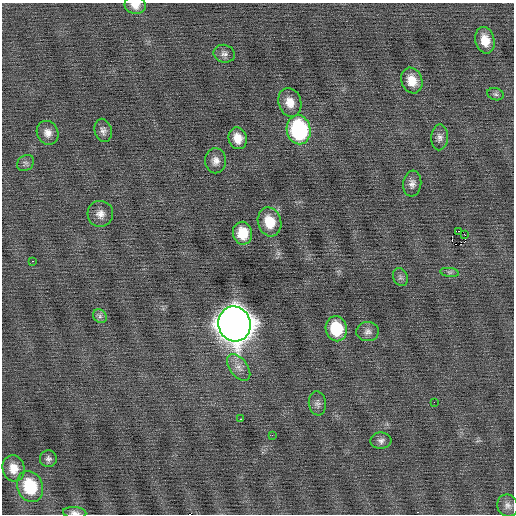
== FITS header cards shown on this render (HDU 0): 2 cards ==
NAXIS1  =                  512 / Axis length
NAXIS2  =                  512 / Axis length

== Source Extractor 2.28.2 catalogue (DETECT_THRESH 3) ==
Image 512 x 512 px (HDU 0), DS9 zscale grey, 1 PNG px = 1 image px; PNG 516 x 516 px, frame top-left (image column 1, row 512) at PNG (2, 3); each listed source drawn as its Kron ellipse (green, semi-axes under 4 px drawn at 4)
Background 0.0138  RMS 0.74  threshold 2.22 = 3 sigma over >= 5 px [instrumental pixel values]
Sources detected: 37; all 37 listed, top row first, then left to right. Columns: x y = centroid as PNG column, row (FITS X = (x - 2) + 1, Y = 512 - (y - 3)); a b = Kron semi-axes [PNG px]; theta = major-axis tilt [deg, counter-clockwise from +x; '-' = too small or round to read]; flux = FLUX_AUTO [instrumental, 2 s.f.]
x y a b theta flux
135 5 11 8 -11 400
485 40 13 9 -76 770
224 54 11 8 -17 230
412 80 13 10 -70 760
495 94 8 6 -16 120
290 102 14 11 -72 640
103 130 12 8 -77 230
299 130 14 12 -78 6200
48 133 12 10 -63 380
440 137 13 8 87 250
238 138 11 9 -74 600
216 161 12 10 88 350
25 163 9 7 41 160
412 184 13 9 83 290
100 214 13 13 - 420
269 222 15 11 -75 1100
458 231 2 2 - 3600
243 233 11 9 -80 1000
465 235 2 2 - 580
33 261 3 2 - 430
450 272 9 4 -8 120
400 277 9 7 -68 160
100 316 7 6 - 150
235 324 17 16 - 94000
336 329 12 10 -78 2000
368 332 11 9 6 260
239 367 15 9 -53 420
434 402 2 2 - 260
317 403 12 8 -83 200
241 419 3 2 - 400
272 435 2 2 - 150
381 441 10 8 2 210
48 459 8 8 - 170
13 468 13 11 -76 630
30 487 16 12 -69 2300
508 506 11 10 - 270
75 513 12 6 -6 220
At the frame edge (FLAGS 8, measured only in part): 2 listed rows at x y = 135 5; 75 513